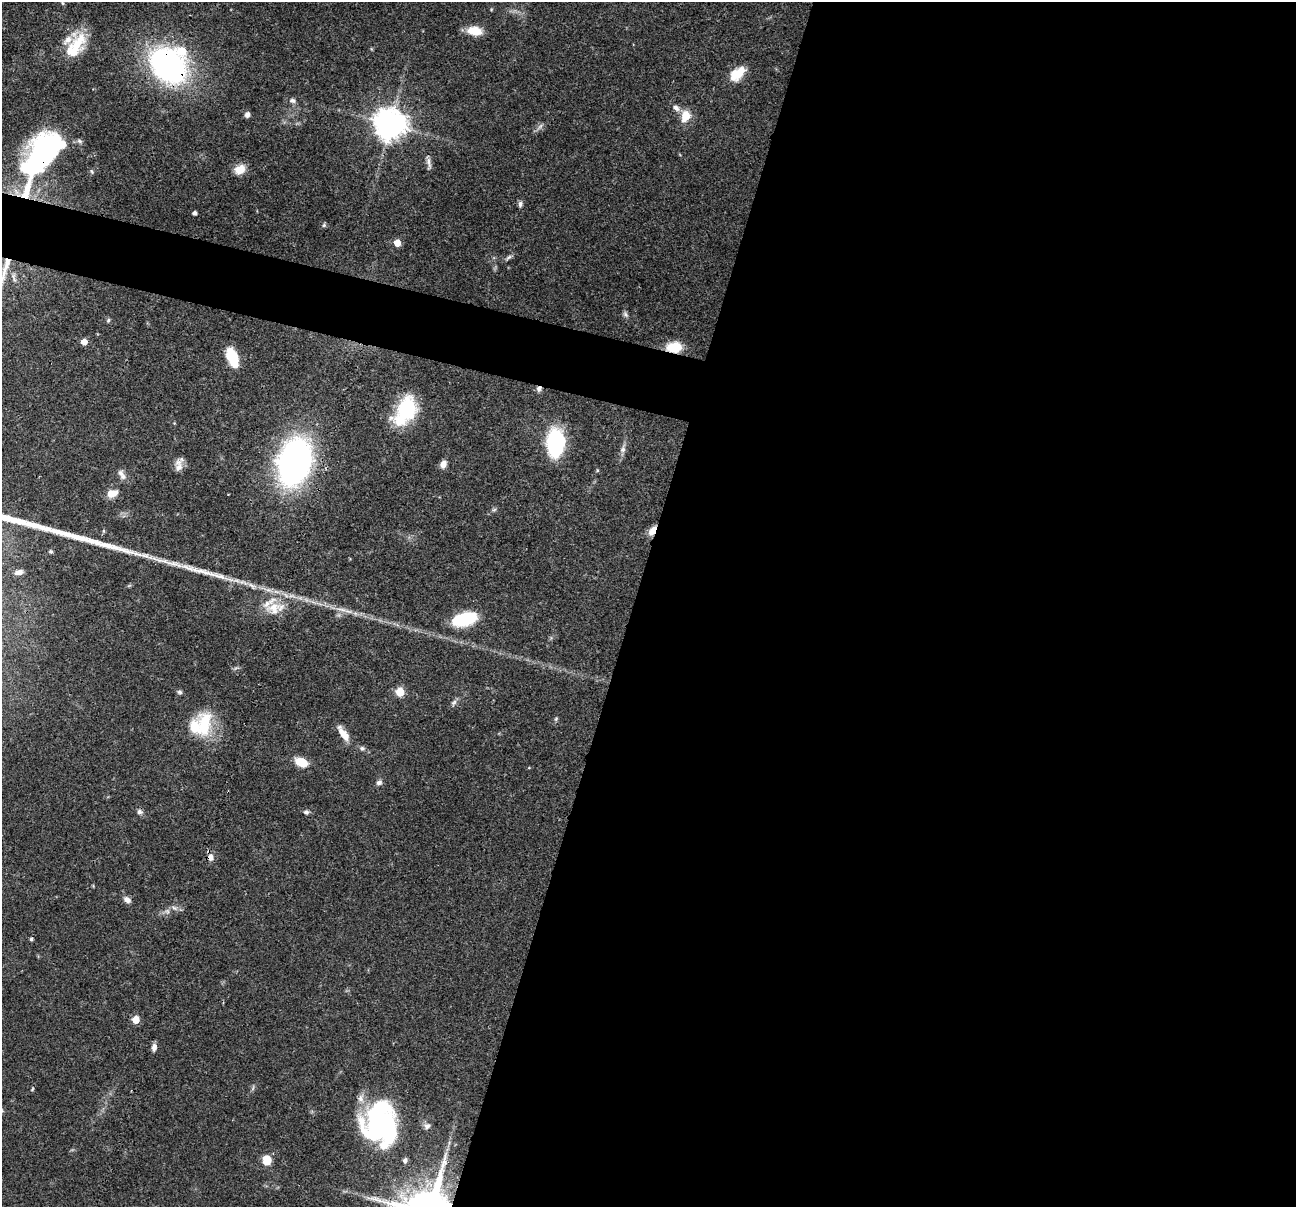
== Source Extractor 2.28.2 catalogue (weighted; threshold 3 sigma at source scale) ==
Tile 12 of 4 x 4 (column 4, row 3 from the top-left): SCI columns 3885-5178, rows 1332-2536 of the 5183 x 5198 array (HDU 1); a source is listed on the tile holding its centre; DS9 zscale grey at full resolution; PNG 1298 x 1209 px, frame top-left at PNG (2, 2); no overlay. Shown black and unused: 54% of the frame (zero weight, under 3 of 4 exposures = <1% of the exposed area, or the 3 px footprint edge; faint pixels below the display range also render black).
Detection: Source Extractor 2.28.2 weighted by HDU 2 'WHT'; one run over the whole footprint, this tile lists its part. Background 0.0726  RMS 0.0032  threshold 0.0146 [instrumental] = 3 sigma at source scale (4.5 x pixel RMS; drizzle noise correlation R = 1.50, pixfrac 1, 0.05/0.05 arcsec/px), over >= 5 px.
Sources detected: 73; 2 inside a brighter object's white glare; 1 cosmic-ray / hot-pixel residue — not listed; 5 inside a brighter listed object's ellipse — not listed separately; the other 65 listed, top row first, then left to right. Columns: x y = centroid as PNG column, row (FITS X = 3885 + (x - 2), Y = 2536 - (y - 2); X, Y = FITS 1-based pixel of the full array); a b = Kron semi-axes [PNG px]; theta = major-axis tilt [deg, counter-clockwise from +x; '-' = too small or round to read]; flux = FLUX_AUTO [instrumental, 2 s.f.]
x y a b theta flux
63 3 6 4 -88 0.38
475 31 16 9 -8 5.9
76 45 35 17 60 12
181 51 16 13 -27 6.6
168 65 25 19 -47 120
737 74 19 11 40 6.9
292 100 9 6 -16 1
676 108 10 7 -36 1.6
247 114 6 5 - 1.2
685 116 16 11 72 4.9
390 124 9 9 - 580
42 152 55 27 60 62
429 163 18 5 -82 1.5
240 169 12 9 32 4.4
92 172 7 4 -59 0.46
520 204 9 5 83 0.85
195 213 4 4 - 1
324 225 6 5 - 0.53
397 243 5 5 - 4.9
509 257 9 4 35 0.8
5 270 49 7 74 6.8
14 278 13 4 -72 1
625 314 9 5 -50 0.79
108 320 6 5 - 0.51
84 342 5 5 - 3.4
674 347 17 11 4 7.2
232 357 20 10 -69 9
406 411 33 19 64 22
555 443 23 15 90 35
623 449 9 7 66 1.2
294 462 42 28 76 110
443 464 9 7 67 2
179 467 14 10 60 2.4
121 473 10 8 -62 1.6
112 493 11 7 21 3.8
494 510 7 4 19 0.5
652 531 12 7 59 2.9
51 551 6 4 -2 0.46
19 572 7 4 14 1.3
204 572 36 8 -13 5.9
273 607 20 13 24 6.6
342 609 19 4 -7 2.1
464 619 26 13 15 15
180 692 7 5 -3 0.67
400 692 5 5 - 12
454 702 9 5 54 0.9
556 719 5 5 - 0.43
204 724 37 18 84 14
343 734 21 8 -56 3.8
362 748 6 5 - 0.62
302 762 11 7 -24 7.8
379 783 8 6 23 0.99
139 812 7 7 - 0.95
306 812 7 6 - 0.81
210 857 8 7 - 2.1
127 900 9 6 -31 1.7
174 908 9 4 -23 0.96
31 939 4 4 - 0.56
136 1020 5 5 - 6.6
154 1047 9 6 81 1.5
32 1089 7 3 46 0.36
379 1122 44 30 89 57
427 1126 9 7 8 1.1
267 1160 8 7 - 6.4
405 1160 6 5 - 0.85
Overlapping masked pixels (flux is a lower limit): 7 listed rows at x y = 168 65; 42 152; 5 270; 674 347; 652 531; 204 572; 210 857
Isophote crosses this tile's border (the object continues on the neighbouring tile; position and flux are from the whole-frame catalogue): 1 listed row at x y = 5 270